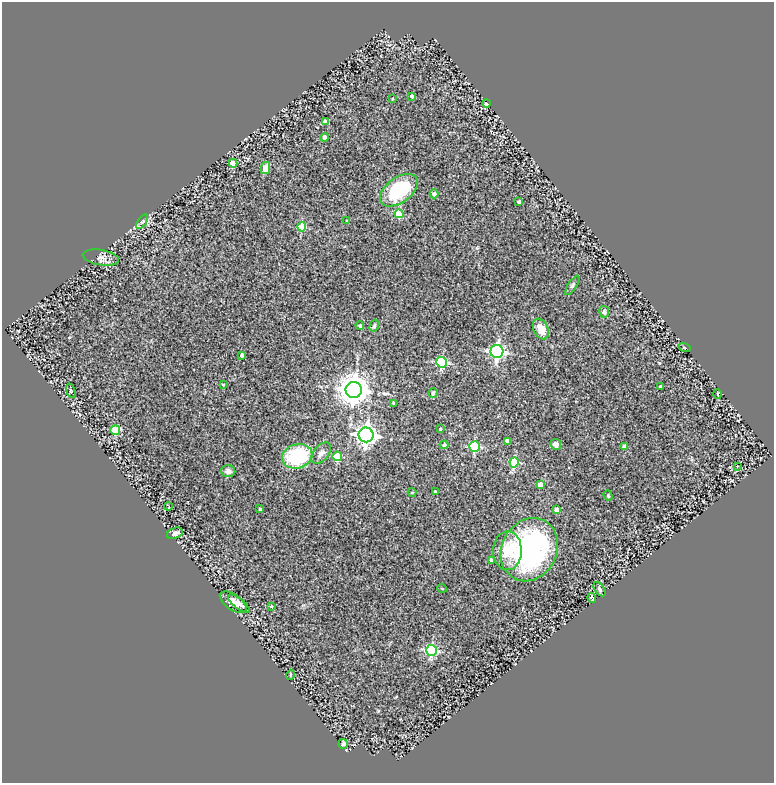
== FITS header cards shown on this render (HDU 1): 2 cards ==
NAXIS1  =                  772
NAXIS2  =                  781

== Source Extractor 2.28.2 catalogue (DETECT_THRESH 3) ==
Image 772 x 781 px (HDU 1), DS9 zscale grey, 1 PNG px = 1 image px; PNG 776 x 785 px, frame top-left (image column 1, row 781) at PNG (2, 2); each listed source drawn as its Kron ellipse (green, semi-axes under 4 px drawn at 4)
Background 0.309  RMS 0.032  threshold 0.0949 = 3 sigma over >= 5 px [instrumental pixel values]
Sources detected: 65; all 65 listed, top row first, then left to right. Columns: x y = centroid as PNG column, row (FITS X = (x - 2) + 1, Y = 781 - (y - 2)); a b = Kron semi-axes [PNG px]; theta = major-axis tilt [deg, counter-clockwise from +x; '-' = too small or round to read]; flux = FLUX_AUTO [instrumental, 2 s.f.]
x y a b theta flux
412 96 4 3 - 6
392 99 3 2 - 1.7
486 103 4 3 - 9.2
325 122 4 4 - 16
325 137 4 4 - 6.4
233 163 4 4 - 49
266 168 6 4 78 21
399 190 21 12 36 150
434 194 4 4 - 7.8
519 202 3 3 - 4.4
399 214 4 4 - 63
347 221 3 2 - 2.3
142 222 8 4 54 4.1
302 227 4 4 - 71
101 257 18 7 -10 14
572 285 11 4 57 4.4
604 312 6 5 - 4.2
360 326 4 4 - 3.9
374 326 6 4 74 3.8
541 329 11 7 -65 28
685 348 6 3 -19 1.8
497 351 6 6 - 450
242 355 4 4 - 8
442 362 5 5 - 210
223 385 3 3 - 2.2
660 386 3 3 - 4.6
354 390 8 8 - 3500
71 391 7 4 -72 3.4
433 393 5 5 - 2.7
717 394 4 3 - 1.7
393 403 3 3 - 2.6
440 429 3 3 - 1.7
115 430 5 5 - 56
366 435 7 7 - 1100
508 441 4 4 - 16
556 444 5 5 - 12
444 445 4 3 - 6.1
625 446 4 4 - 16
475 447 5 5 - 190
321 453 12 7 51 11
297 456 15 12 15 140
337 456 4 4 - 93
514 463 5 4 - 100
737 466 3 3 - 3.1
228 471 7 6 - 7
540 485 4 4 - 32
412 492 4 4 - 2.4
435 492 3 3 - 3.7
608 496 5 4 - 2.7
168 507 4 2 - 1.8
260 509 3 3 - 3.6
557 510 4 4 - 20
175 533 8 5 23 7.1
529 550 32 27 62 410
507 551 19 14 88 45
492 561 4 3 - 8.9
442 588 5 3 - 1.8
600 589 8 4 -54 4.1
592 598 5 3 - 3.5
233 602 15 8 -35 19
239 603 13 5 -38 9
271 606 3 3 - 1.6
432 650 5 5 - 220
290 675 5 3 - 1.7
343 744 5 4 - 4.8